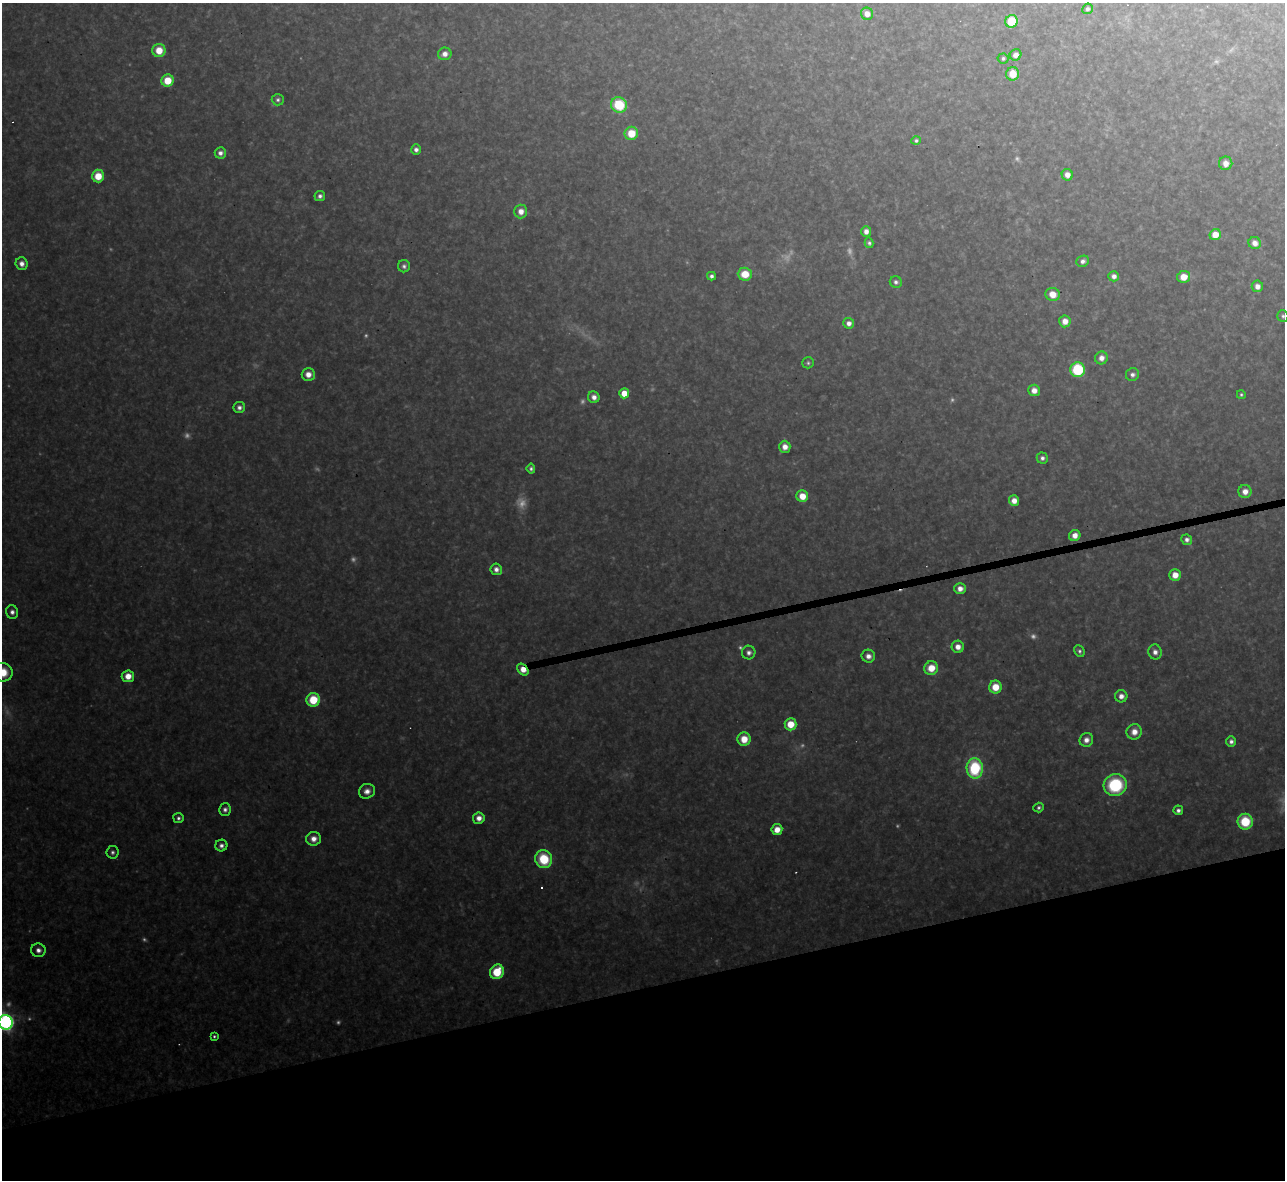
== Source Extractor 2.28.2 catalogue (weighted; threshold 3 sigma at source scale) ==
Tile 14 of 4 x 4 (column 2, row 4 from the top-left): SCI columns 1284-2566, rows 142-1319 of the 5133 x 5115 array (HDU 1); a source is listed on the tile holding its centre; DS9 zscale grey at full resolution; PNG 1287 x 1182 px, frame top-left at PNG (2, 3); each listed source drawn as its Kron ellipse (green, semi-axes under 4 px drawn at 4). Shown black and unused: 17% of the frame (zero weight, under 3 of 4 exposures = <1% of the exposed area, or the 3 px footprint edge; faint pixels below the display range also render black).
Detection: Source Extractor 2.28.2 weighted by HDU 2 'WHT'; one run over the whole footprint, this tile lists its part. Background 0.319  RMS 0.019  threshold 0.0871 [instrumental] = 3 sigma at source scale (4.5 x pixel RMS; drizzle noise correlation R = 1.50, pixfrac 1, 0.05/0.05 arcsec/px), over >= 5 px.
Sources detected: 120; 23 too faint to see at this stretch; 3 cosmic-ray / hot-pixel residue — neither listed nor drawn; the other 94 listed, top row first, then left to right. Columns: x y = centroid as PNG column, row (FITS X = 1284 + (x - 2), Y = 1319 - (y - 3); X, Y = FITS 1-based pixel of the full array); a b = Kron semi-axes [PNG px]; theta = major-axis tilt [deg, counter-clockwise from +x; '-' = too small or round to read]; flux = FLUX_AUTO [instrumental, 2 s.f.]
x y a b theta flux
1088 9 5 5 - 5.5
867 14 6 6 - 22
1012 21 6 6 - 74
159 50 6 6 - 43
445 54 7 6 - 16
1016 55 6 5 - 15
1003 58 5 5 - 4.3
1013 74 6 6 - 40
167 81 6 6 - 52
278 100 6 6 - 5.7
619 105 8 7 - 98
631 133 7 6 - 51
916 141 5 4 - 4.5
416 150 5 5 - 9
220 153 5 5 - 11
1226 163 6 6 - 16
1067 175 6 5 - 16
98 176 6 6 - 43
320 196 5 5 - 7.7
521 211 7 6 - 19
866 231 5 5 - 13
1215 235 6 5 - 34
869 243 5 4 - 5.3
1255 243 6 6 - 16
1083 261 6 5 - 9.1
22 264 6 6 - 13
404 266 6 6 - 6.9
745 274 7 6 - 44
711 276 4 4 - 7.5
1114 276 5 5 - 11
1184 277 6 6 - 32
896 282 6 5 - 6.5
1257 286 6 5 - 15
1053 294 7 6 - 32
1283 316 6 5 - 4.6
1065 321 6 5 - 19
849 323 5 5 - 12
1101 358 6 6 - 15
808 363 6 5 - 4.4
1078 370 7 7 - 170
308 374 6 6 - 19
1132 375 7 6 - 8.5
1034 390 6 5 - 18
624 393 5 5 - 38
1241 395 4 4 - 3.6
594 397 6 5 - 13
239 407 6 5 - 8.8
785 447 6 5 - 18
1042 458 5 5 - 7.3
531 469 5 4 - 5.6
1245 492 6 6 - 19
802 496 6 6 - 35
1014 501 5 5 - 20
1075 535 6 5 - 20
1187 540 5 5 - 9.1
496 569 5 5 - 12
1175 575 5 5 - 27
960 589 6 5 - 15
12 612 7 6 - 10
958 647 6 6 - 18
1079 651 6 4 -64 6
1155 652 7 6 - 12
749 653 7 6 - 9.6
868 656 7 6 - 14
931 668 7 6 - 42
523 670 6 4 -48 26
3 672 9 9 - 47
128 676 6 6 - 28
995 687 6 6 - 45
1121 696 6 6 - 15
313 700 7 6 - 75
790 724 6 6 - 45
1134 732 8 7 - 23
744 739 6 6 - 38
1086 740 7 6 - 14
1231 741 5 5 - 8.1
975 768 10 8 -89 170
1115 785 11 11 - 170
367 791 8 7 - 15
1039 807 5 4 - 4.9
225 809 6 5 - 8.3
1178 810 5 4 - 7.4
178 818 5 5 - 6.1
479 818 6 6 - 17
1245 822 8 7 - 87
777 830 5 5 - 27
313 839 7 7 - 19
221 845 6 6 - 8.6
113 852 6 6 - 6.6
544 859 9 8 - 96
38 950 7 6 - 12
497 972 7 6 - 76
6 1022 7 7 - 780
214 1036 3 3 - 3.7
Overlapping masked pixels (flux is a lower limit): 1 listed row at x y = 523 670
Isophote crosses this tile's border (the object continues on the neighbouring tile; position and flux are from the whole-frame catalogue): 3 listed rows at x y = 1283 316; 3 672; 6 1022